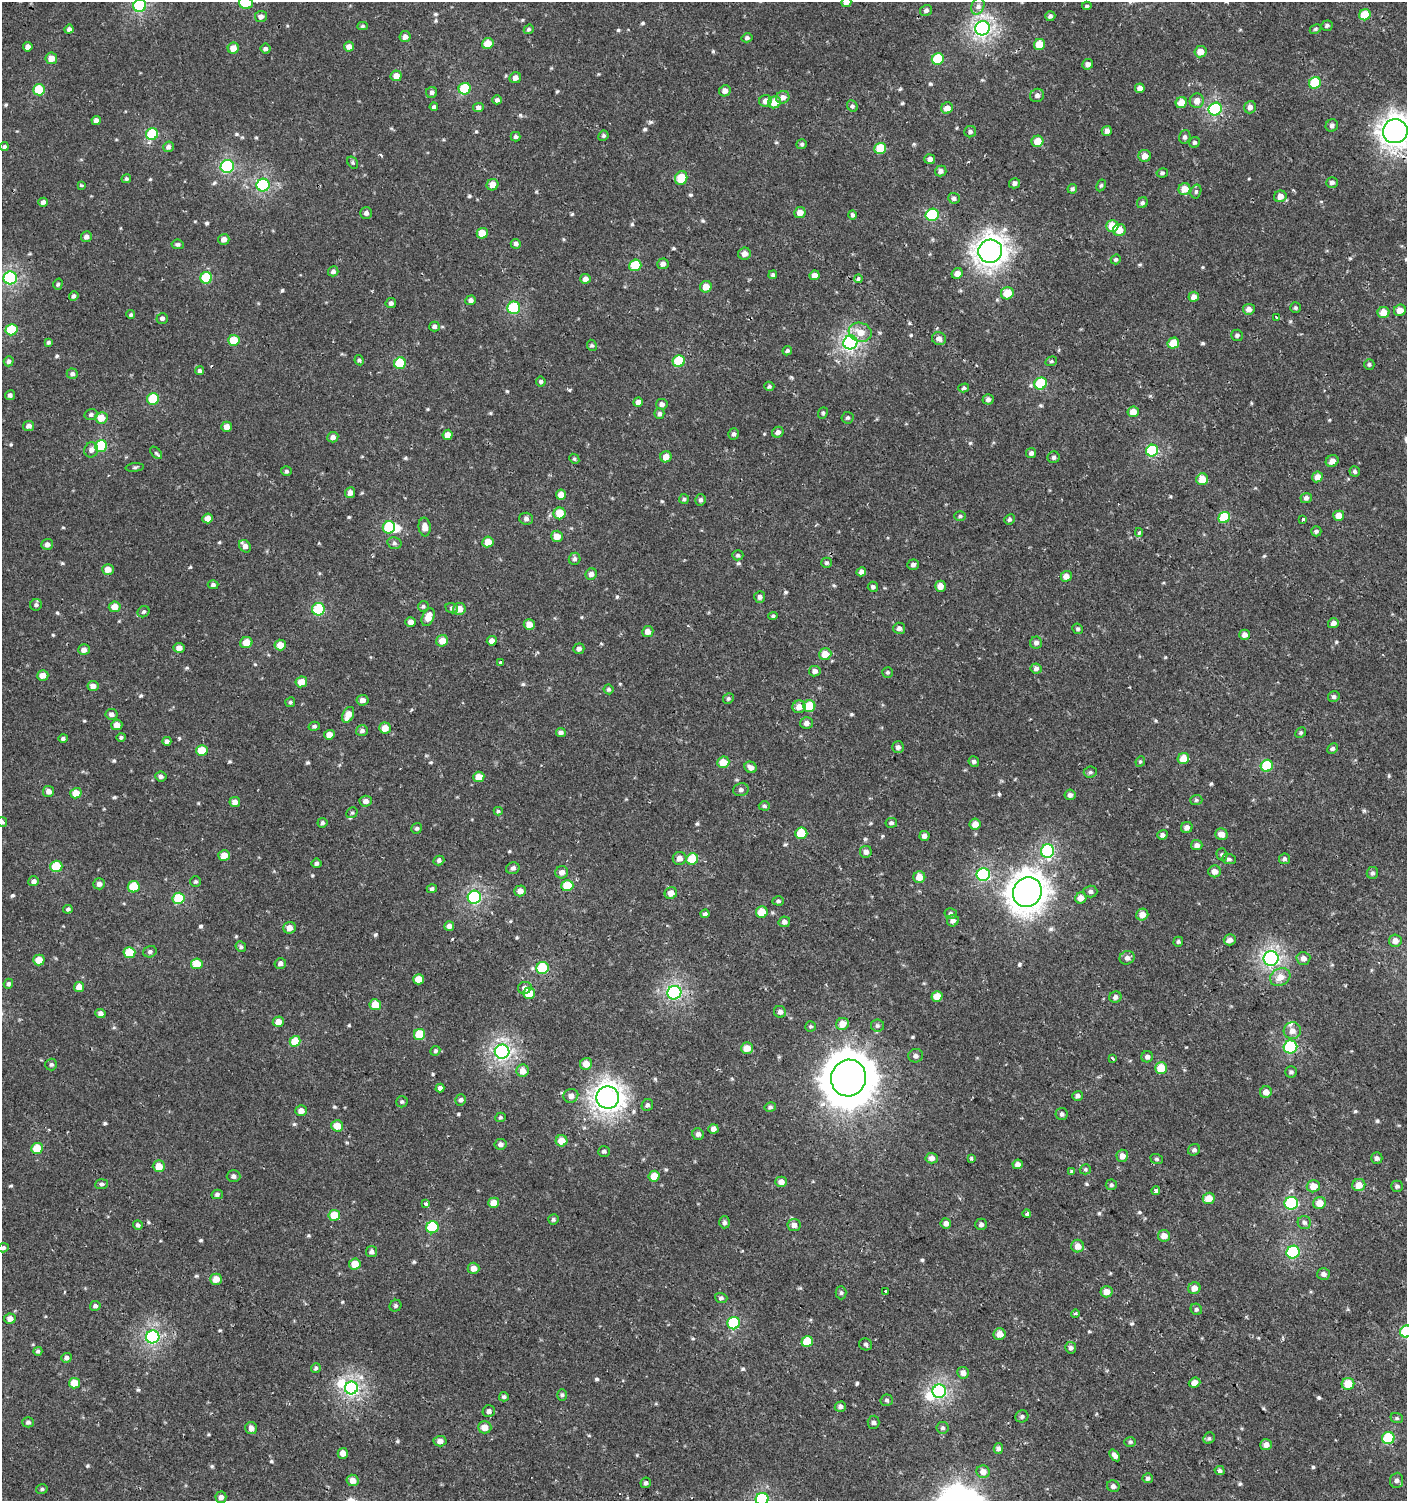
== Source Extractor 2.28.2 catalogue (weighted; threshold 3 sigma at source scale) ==
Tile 6 of 4 x 4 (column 2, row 2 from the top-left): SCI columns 1576-2980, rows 3039-4537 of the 6059 x 6037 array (HDU 1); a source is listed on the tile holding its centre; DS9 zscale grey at full resolution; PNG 1409 x 1503 px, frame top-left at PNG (2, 2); each listed source drawn as its Kron ellipse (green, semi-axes under 4 px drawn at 4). Shown black and unused: <1% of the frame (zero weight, under 2 of 3 exposures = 2% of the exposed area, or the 3 px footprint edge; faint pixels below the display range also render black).
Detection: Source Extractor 2.28.2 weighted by HDU 2 'WHT'; one run over the whole footprint, this tile lists its part. Background 7.57e-04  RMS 0.0025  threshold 0.0114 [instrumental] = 3 sigma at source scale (4.5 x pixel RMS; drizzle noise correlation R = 1.50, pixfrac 1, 0.0396/0.0396 arcsec/px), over >= 5 px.
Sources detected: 610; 3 inside a brighter object's white glare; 1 cosmic-ray / hot-pixel residue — neither listed nor drawn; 1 inside a brighter listed object's ellipse — not listed separately; of the other 605, all 500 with FLUX_AUTO >= 0.374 (the completeness limit of this list) listed and drawn (105 fainter detections not listed), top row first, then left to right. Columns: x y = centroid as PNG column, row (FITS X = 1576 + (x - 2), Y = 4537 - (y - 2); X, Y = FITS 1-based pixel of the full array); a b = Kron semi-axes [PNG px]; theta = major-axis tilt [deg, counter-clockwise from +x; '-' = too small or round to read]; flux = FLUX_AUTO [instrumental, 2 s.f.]
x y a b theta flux
846 2 5 5 - 1.5
246 3 7 6 - 8.2
140 6 6 6 - 26
978 6 8 6 70 0.99
1087 6 5 4 - 0.41
926 10 6 5 - 0.69
1365 15 6 5 - 6.3
1050 16 5 5 - 0.65
261 17 6 5 - 1.1
362 26 5 4 - 0.39
1327 26 6 5 - 0.56
982 28 7 7 - 65
69 29 4 4 - 0.72
529 29 5 4 - 0.43
1315 29 6 4 28 0.41
405 37 5 5 - 1.2
747 38 5 4 - 0.55
488 44 6 5 - 3.5
1039 45 6 5 - 5.1
28 47 5 4 - 1.3
349 47 5 5 - 1.3
233 48 6 5 - 2.3
265 49 5 5 - 0.64
1200 52 6 5 - 2.5
51 58 6 5 - 2.4
938 59 6 5 - 11
1088 64 5 5 - 1
396 76 5 5 - 2.1
515 78 6 5 - 1.1
1315 83 6 5 - 9.6
1140 88 5 4 - 1.3
465 89 6 5 - 11
39 90 6 5 - 7.6
725 91 6 5 - 1.4
432 92 5 5 - 0.62
1037 95 7 6 - 0.76
783 97 7 6 - 1.2
497 100 5 4 - 0.61
765 101 6 6 - 1.5
1197 101 7 7 - 1.8
774 102 6 6 - 3.1
1181 103 6 5 - 3.6
852 106 6 5 - 0.51
434 107 4 4 - 0.48
1250 107 6 5 - 1.2
478 108 5 4 - 0.76
947 108 6 5 - 1.9
1215 109 7 6 - 25
96 121 4 4 - 1.2
1332 125 6 6 - 0.79
1107 131 5 5 - 1
1395 131 12 12 - 160
970 132 6 5 - 0.54
152 134 6 6 - 13
603 136 5 5 - 0.45
516 137 5 5 - 0.47
1185 137 7 5 73 0.66
1037 141 6 5 - 3.8
1194 142 6 5 - 0.52
802 144 5 5 - 0.45
4 147 4 4 - 0.45
168 147 5 5 - 0.82
880 148 6 5 - 8
1145 156 6 6 - 2
930 159 5 5 - 1
353 162 6 4 -57 0.39
227 166 6 6 - 26
941 171 6 5 - 0.86
1162 173 6 4 12 0.46
681 178 7 6 - 5.6
126 179 5 4 - 0.38
1332 182 6 5 - 0.74
1014 183 5 5 - 0.81
82 185 4 3 - 0.39
263 185 6 6 - 29
492 185 6 5 - 1.9
1101 185 6 4 62 0.4
1072 189 5 4 - 0.5
1184 189 6 6 - 3
1196 191 7 5 75 0.52
1280 196 6 6 - 1.8
954 198 6 5 - 0.65
43 202 4 4 - 0.79
1142 203 6 5 - 0.49
800 212 6 5 - 1.9
366 213 6 5 - 0.69
852 215 5 4 - 0.53
932 215 6 6 - 18
1112 226 6 6 - 4.1
1119 230 6 6 - 2.8
482 233 5 5 - 3.4
86 237 5 5 - 0.9
224 239 6 5 - 1.5
178 244 6 4 -8 0.54
516 244 5 5 - 0.71
990 251 12 11 - 160
744 254 6 6 - 1.4
1116 259 5 4 - 0.41
663 264 6 5 - 1
635 265 6 5 - 7.9
333 271 5 5 - 0.75
957 273 6 5 - 1.6
773 275 4 4 - 0.45
814 275 5 5 - 1.5
10 278 6 6 - 36
206 278 6 5 - 11
585 279 5 5 - 1.3
858 279 4 4 - 0.66
58 284 6 4 72 0.44
706 287 6 5 - 2.8
1007 293 6 6 - 4.8
74 296 5 4 - 0.58
1194 297 5 5 - 1.3
471 300 5 4 - 0.87
391 303 5 5 - 0.72
514 308 6 6 - 16
1296 308 5 5 - 0.41
1249 309 6 5 - 1.2
1400 310 6 5 - 2.3
1383 313 6 5 - 3.3
131 315 4 4 - 0.41
1277 317 3 3 - 1.6
162 318 6 5 - 0.7
434 326 5 5 - 0.74
11 330 6 5 - 9
860 332 12 9 -16 3.1
1237 335 6 5 - 0.55
939 339 7 6 - 1
234 340 6 5 - 5.4
48 342 4 4 - 0.41
850 342 7 7 - 52
1173 343 6 5 - 4.5
592 345 6 4 -66 0.4
787 351 5 4 - 0.47
359 360 5 4 - 0.41
9 361 5 5 - 0.64
679 361 6 6 - 11
1051 361 6 4 21 0.38
400 363 6 5 - 7.9
1369 364 5 5 - 0.45
200 371 4 4 - 0.54
72 374 5 5 - 0.62
541 381 5 5 - 0.5
1041 383 6 6 - 13
769 386 5 4 - 0.39
964 388 5 4 - 0.41
10 395 5 4 - 0.69
153 399 6 6 - 8.7
988 399 5 5 - 0.75
638 402 5 4 - 1.3
662 404 6 5 - 0.92
1133 412 6 5 - 2.6
823 413 6 4 69 0.39
659 414 5 5 - 0.6
91 415 6 5 - 0.59
101 418 6 5 - 3.4
848 418 6 6 - 0.53
29 426 5 5 - 1
227 427 5 5 - 1.6
778 432 6 5 - 0.89
734 434 5 5 - 0.65
448 435 5 5 - 1.7
333 437 6 5 - 1.1
101 446 6 6 - 12
91 450 8 7 - 1.2
1152 451 6 5 - 17
156 453 7 4 -48 0.42
1031 453 5 5 - 0.74
666 457 6 5 - 2.2
1054 457 6 6 - 0.59
574 459 5 4 - 0.41
1332 461 6 5 - 1.5
135 467 9 4 5 0.42
286 471 5 5 - 0.46
1355 471 5 5 - 0.53
1317 477 5 5 - 1.9
1202 479 6 6 - 3.6
350 493 5 5 - 1.2
561 495 5 5 - 1.9
1306 498 5 5 - 0.72
684 499 5 5 - 0.41
701 500 5 5 - 0.56
560 513 6 6 - 4.8
960 516 6 5 - 0.43
1339 516 5 5 - 2.9
1224 517 6 5 - 10
208 518 5 5 - 2.3
526 519 7 6 - 0.8
1009 519 5 5 - 0.49
1303 519 3 3 - 1.6
389 527 6 6 - 11
425 527 9 6 -84 1.7
1316 531 5 5 - 0.47
1139 533 4 3 - 0.65
557 536 6 5 - 2.5
488 542 6 5 - 2.7
394 543 7 5 -15 0.61
47 544 6 5 - 1
245 546 7 5 -49 1.3
738 555 5 5 - 0.41
575 559 6 5 - 0.62
827 563 5 5 - 0.44
913 565 5 5 - 0.8
108 569 6 5 - 2.1
861 572 5 4 - 1.1
591 574 6 5 - 1.1
1066 576 5 5 - 1.7
213 585 5 4 - 0.62
940 586 5 5 - 1.9
873 587 5 5 - 0.59
760 597 6 5 - 0.76
36 605 6 5 - 0.62
423 606 5 5 - 0.38
115 607 6 5 - 2.6
452 608 6 5 - 0.49
318 609 6 6 - 13
459 609 6 6 - 2.5
143 612 6 5 - 0.47
773 616 5 4 - 0.38
428 617 9 6 66 2.6
411 622 5 4 - 1.2
1333 623 5 5 - 1.2
529 625 5 5 - 2.2
899 628 6 5 - 0.83
1078 629 5 5 - 0.47
648 631 5 5 - 1.6
1245 635 5 5 - 1.2
442 641 6 5 - 2.9
492 641 5 5 - 1.1
246 642 6 5 - 3.1
1036 643 6 6 - 0.95
280 645 6 5 - 2.8
179 648 5 5 - 1.6
579 649 5 5 - 0.81
84 650 6 5 - 1.4
825 654 6 6 - 3.2
500 662 3 3 - 0.79
1036 668 6 5 - 0.8
815 671 6 5 - 0.89
887 672 5 5 - 0.38
43 675 6 5 - 1.8
301 682 6 5 - 2.9
93 686 5 5 - 1.5
609 689 5 5 - 0.43
1334 697 6 5 - 0.56
728 698 6 5 - 0.4
362 700 6 5 - 1.3
290 702 5 5 - 0.41
809 706 6 5 - 6.5
799 707 6 6 - 1.9
111 714 6 5 - 0.91
348 715 8 5 63 2.9
806 723 6 5 - 1.1
117 725 5 5 - 2
314 726 5 4 - 0.51
385 728 6 5 - 3.1
362 731 6 5 - 0.66
561 732 5 4 - 0.71
1301 733 6 5 - 0.38
329 735 5 5 - 2.1
121 737 4 4 - 0.44
63 738 4 4 - 0.48
167 741 4 4 - 0.72
898 747 6 6 - 0.74
1333 748 6 5 - 0.58
202 750 6 5 - 5.1
1183 759 6 5 - 3.8
974 761 5 5 - 0.53
1140 761 5 4 - 0.38
723 762 6 5 - 3.8
1267 766 6 6 - 8.9
751 767 6 5 - 1.3
1090 772 6 5 - 0.51
161 776 5 5 - 0.69
479 777 5 5 - 3.1
741 790 8 6 15 0.65
49 791 5 5 - 1.3
76 793 6 5 - 3.2
1070 795 5 5 - 0.79
1196 800 6 5 - 0.42
366 801 6 5 - 1.2
235 802 5 5 - 1.7
764 806 5 4 - 0.42
498 811 4 4 - 0.39
352 813 6 5 - 0.4
2 822 5 4 - 0.5
322 823 5 5 - 0.53
891 823 6 5 - 0.56
975 824 6 5 - 1.9
1187 827 6 5 - 1.2
417 828 5 5 - 0.49
801 833 6 5 - 6.9
1221 834 6 6 - 2
1162 835 5 4 - 0.79
924 836 5 5 - 1.1
1197 845 5 5 - 1
1047 851 7 6 - 25
866 852 6 6 - 1.1
1222 854 6 5 - 0.45
224 855 6 5 - 2.4
680 858 7 6 - 1.6
692 859 6 5 - 7.4
1229 859 7 5 -4 0.59
1284 859 5 5 - 0.59
439 861 5 4 - 0.57
316 863 5 5 - 0.6
56 866 6 5 - 8.7
513 868 7 6 - 0.76
1215 871 6 6 - 1.6
562 872 6 6 - 1.3
1372 873 6 5 - 0.52
983 875 6 6 - 29
919 877 6 5 - 3.2
34 881 5 5 - 0.88
196 882 5 5 - 0.41
99 884 6 5 - 1
567 886 6 5 - 6.7
134 887 6 5 - 7.4
432 889 5 4 - 0.55
520 891 6 5 - 1.8
1027 892 15 14 - 260
1090 892 7 6 - 0.66
671 893 6 6 - 2
474 897 6 6 - 34
179 898 6 5 - 12
1081 898 6 5 - 1.9
778 901 6 4 -2 0.45
68 909 4 4 - 0.46
762 912 6 5 - 4.9
705 914 4 3 - 0.54
951 914 6 5 - 0.71
1142 915 6 5 - 2.3
953 921 6 5 - 1.2
784 922 6 5 - 0.78
449 926 5 4 - 0.96
289 928 6 6 - 1.9
1230 940 6 5 - 1.1
1395 941 6 6 - 1.6
1178 942 5 4 - 0.46
241 947 5 5 - 0.51
150 952 7 5 17 0.67
129 953 6 5 - 6.5
1127 958 7 6 - 0.95
1271 958 7 7 - 58
1303 958 7 6 - 1.2
39 960 6 5 - 3.5
280 963 6 5 - 0.94
197 964 6 5 - 5.5
542 968 6 6 - 10
1280 977 10 8 29 2.4
419 979 5 5 - 2.9
8 984 5 4 - 0.57
79 987 5 5 - 2.4
525 988 7 6 - 0.96
529 993 6 5 - 5
674 993 7 6 - 42
937 996 5 5 - 3.2
1115 997 6 5 - 0.96
375 1005 6 5 - 4.3
780 1012 6 6 - 0.85
100 1013 5 4 - 1
278 1022 6 5 - 2.1
842 1024 6 6 - 2.7
811 1026 5 5 - 0.43
877 1026 6 6 - 0.55
1292 1031 8 8 - 1.6
419 1034 6 5 - 6.4
295 1041 5 5 - 6
1290 1047 7 6 - 20
747 1048 6 5 - 2.9
435 1051 5 4 - 0.4
502 1052 7 7 - 58
916 1056 7 6 - 0.8
1147 1057 6 5 - 0.9
1112 1058 3 3 - 1.6
586 1064 6 6 - 2.6
51 1065 6 6 - 0.49
1161 1068 6 5 - 6.2
523 1071 6 6 - 2.5
1291 1072 6 5 - 0.49
849 1078 18 17 - 830
440 1088 4 4 - 0.87
1266 1092 6 6 - 1.7
571 1096 7 7 - 1.3
1077 1096 5 5 - 0.72
608 1097 11 11 - 140
461 1100 5 5 - 0.61
402 1102 5 5 - 0.42
647 1105 6 5 - 0.66
770 1107 6 5 - 0.52
301 1111 5 5 - 1.8
1062 1114 6 6 - 0.63
500 1117 5 4 - 0.38
337 1126 6 5 - 3.4
713 1129 5 4 - 1
698 1134 6 5 - 0.8
561 1141 6 5 - 3.3
501 1144 6 5 - 0.82
37 1148 6 5 - 5.6
1194 1150 6 5 - 0.59
604 1151 6 5 - 0.49
1122 1156 6 6 - 1.5
932 1158 6 5 - 1.1
1377 1158 5 5 - 0.83
971 1159 3 3 - 0.56
1157 1159 6 5 - 0.37
1018 1164 5 5 - 1.2
159 1166 6 6 - 3.1
1085 1169 6 5 - 0.41
1072 1172 3 3 - 0.88
233 1176 7 6 - 0.82
654 1176 6 5 - 3.3
781 1182 6 5 - 1.3
102 1184 6 5 - 0.54
1111 1185 5 5 - 0.47
1359 1185 6 6 - 3
1313 1186 7 6 - 2.9
1397 1186 6 5 - 0.61
1156 1191 4 3 - 1.1
217 1194 5 4 - 0.57
1209 1198 6 5 - 3.2
494 1203 5 5 - 2.7
1291 1203 7 6 - 20
1320 1203 6 6 - 2.8
425 1204 3 3 - 1.2
1027 1214 4 3 - 0.7
334 1215 6 5 - 5.7
553 1219 5 5 - 0.45
724 1222 6 5 - 0.64
1304 1222 7 6 - 0.64
946 1223 5 5 - 1.2
981 1224 6 5 - 0.69
138 1225 5 4 - 0.6
794 1225 6 6 - 1.3
432 1227 6 6 - 13
1164 1236 6 6 - 2.1
1078 1246 6 6 - 2.1
3 1248 5 4 - 0.5
372 1252 6 5 - 0.74
1293 1252 7 6 - 21
355 1264 6 5 - 3.6
473 1268 6 5 - 1.8
1324 1274 6 6 - 0.89
216 1279 5 5 - 2.6
1194 1288 6 6 - 1.8
885 1291 3 3 - 0.82
1106 1292 6 5 - 2.2
841 1293 6 5 - 0.45
721 1298 6 4 -17 0.52
95 1306 5 5 - 0.65
395 1306 6 5 - 0.47
1196 1309 6 5 - 0.49
1075 1313 4 3 - 0.58
10 1319 5 5 - 1.6
734 1323 6 6 - 17
1406 1332 6 6 - 11
1000 1334 6 6 - 2.4
153 1337 7 6 - 45
807 1342 6 5 - 7.2
866 1344 6 6 - 0.5
1071 1348 6 5 - 0.68
38 1351 4 4 - 0.45
66 1358 5 5 - 0.8
316 1368 5 5 - 0.45
963 1373 6 6 - 1.3
74 1383 5 5 - 4.5
1194 1383 6 5 - 1.4
1348 1384 6 6 - 4.6
351 1388 6 6 - 52
939 1391 7 6 - 40
562 1395 6 5 - 0.43
504 1397 5 4 - 0.45
887 1400 6 6 - 0.48
840 1407 6 5 - 0.88
489 1411 6 5 - 0.75
1022 1416 6 6 - 0.6
1397 1418 6 5 - 0.39
28 1422 6 5 - 0.59
873 1422 6 6 - 0.71
485 1427 6 6 - 2.1
251 1428 6 6 - 1.3
943 1428 6 6 - 0.5
1209 1438 6 5 - 0.45
1388 1438 6 6 - 12
440 1441 6 5 - 1.5
1130 1442 6 5 - 0.39
1266 1445 6 5 - 1.4
998 1448 5 4 - 0.75
343 1453 5 5 - 1.6
1115 1455 7 4 -53 0.91
1220 1471 5 4 - 0.58
983 1472 6 6 - 1.4
1148 1478 5 5 - 0.54
352 1480 6 5 - 1.9
1396 1480 7 6 - 0.8
646 1483 5 5 - 0.55
1113 1486 6 5 - 0.83
42 1489 6 4 16 0.44
221 1497 5 5 - 1.1
762 1499 6 6 - 24
Isophote crosses this tile's border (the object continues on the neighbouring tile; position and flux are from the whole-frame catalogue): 8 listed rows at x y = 846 2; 246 3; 140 6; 1395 131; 2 822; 3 1248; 1406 1332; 762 1499